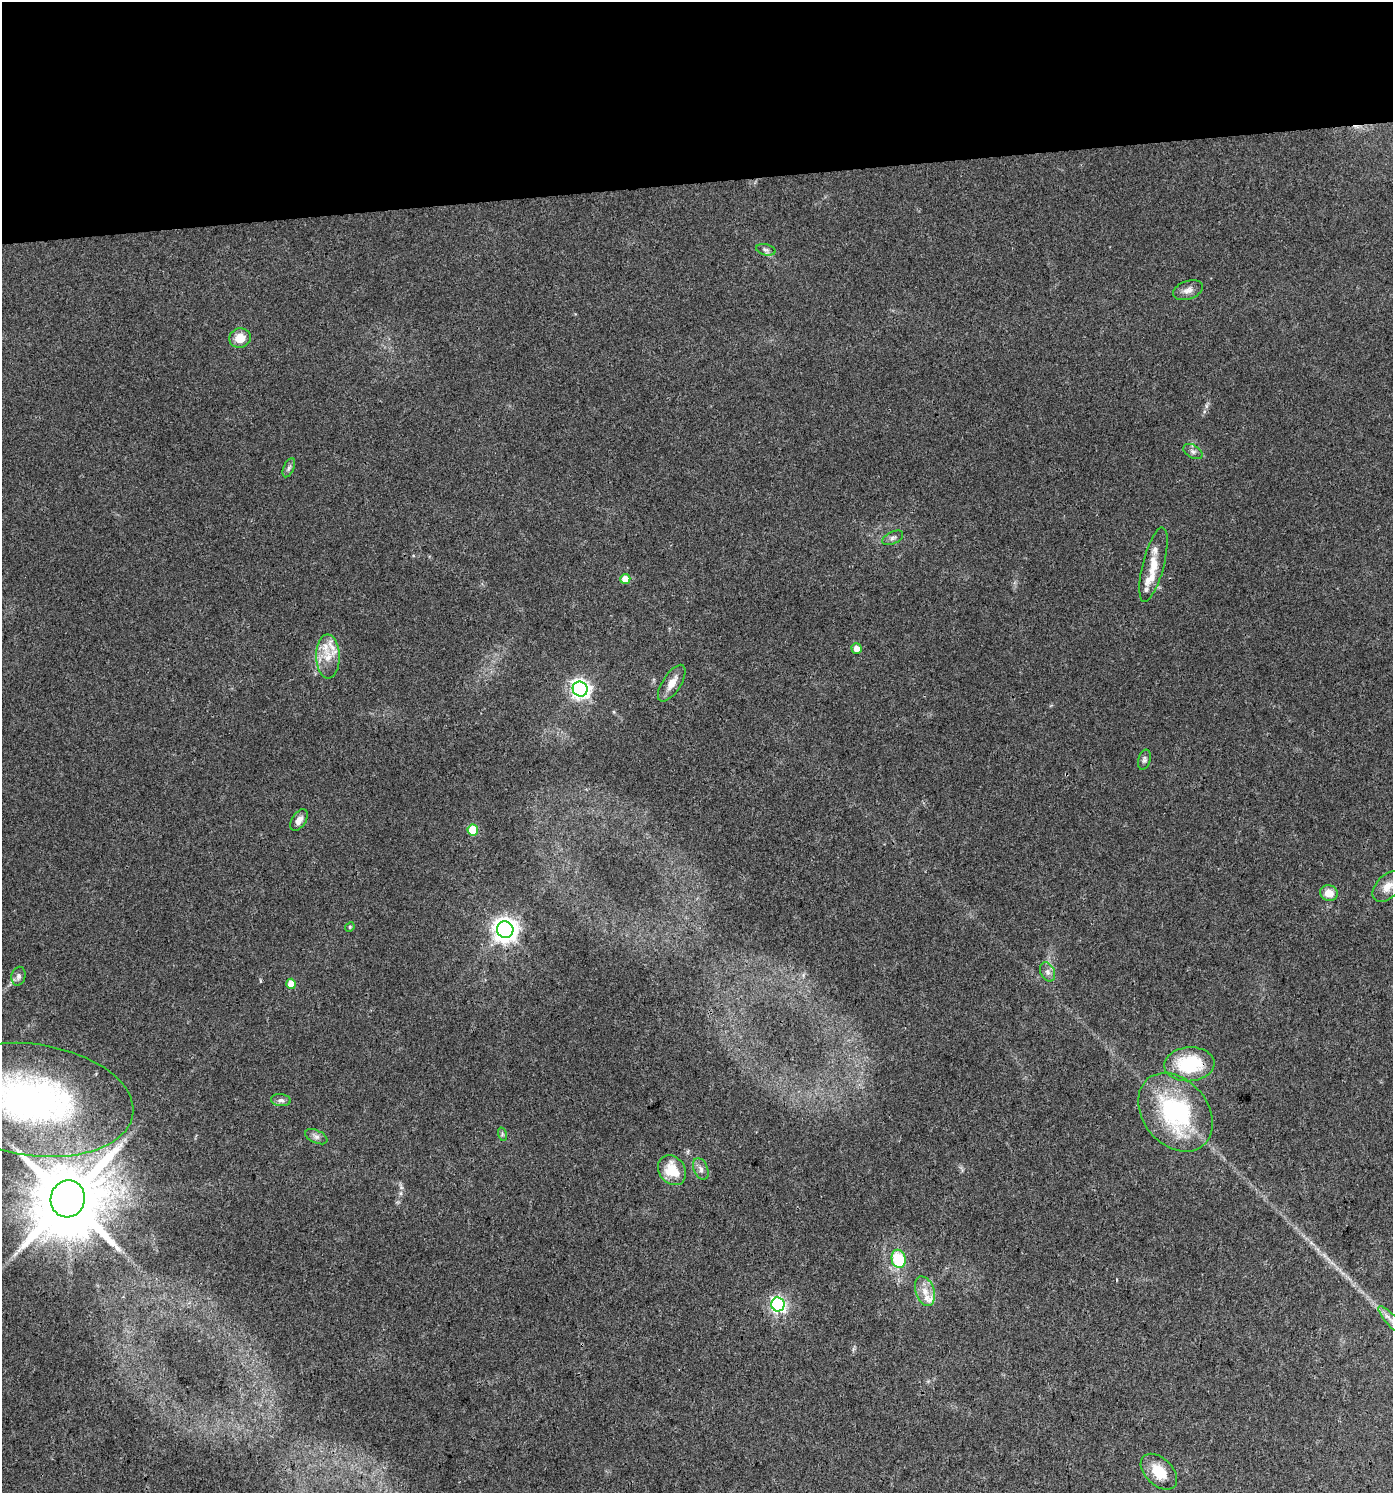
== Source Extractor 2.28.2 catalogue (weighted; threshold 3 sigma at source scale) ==
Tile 2 of 3 x 3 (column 2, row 1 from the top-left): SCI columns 1435-2825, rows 2982-4472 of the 4218 x 4472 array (HDU 1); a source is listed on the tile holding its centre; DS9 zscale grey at full resolution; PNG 1395 x 1495 px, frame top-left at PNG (2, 2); each listed source drawn as its Kron ellipse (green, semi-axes under 4 px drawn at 4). Shown black and unused: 12% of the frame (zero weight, under 3 of 4 exposures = <1% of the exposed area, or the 3 px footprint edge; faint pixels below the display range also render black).
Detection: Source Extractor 2.28.2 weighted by HDU 2 'WHT'; one run over the whole footprint, this tile lists its part. Background 0.0306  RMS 0.0039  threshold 0.0176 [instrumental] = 3 sigma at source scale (4.5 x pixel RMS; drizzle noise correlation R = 1.50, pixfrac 1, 0.0396/0.0396 arcsec/px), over >= 5 px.
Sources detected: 44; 1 cosmic-ray / hot-pixel residue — neither listed nor drawn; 7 inside a brighter listed object's ellipse — not listed separately; the other 36 listed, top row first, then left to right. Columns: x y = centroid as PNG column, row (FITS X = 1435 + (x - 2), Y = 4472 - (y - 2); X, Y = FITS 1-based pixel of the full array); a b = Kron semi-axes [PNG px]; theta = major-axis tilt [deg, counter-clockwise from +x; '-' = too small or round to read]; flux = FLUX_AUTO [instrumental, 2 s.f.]
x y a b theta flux
766 250 10 5 -14 1.2
1188 290 15 9 19 2.6
240 338 11 9 14 5.8
1193 451 10 6 -30 1.4
289 468 10 5 65 1.1
893 538 11 6 25 1.4
1153 565 38 10 76 7.9
625 579 5 5 - 6.1
856 648 5 5 - 3.2
328 657 22 12 -89 6.6
672 683 21 9 57 4.4
580 689 7 7 - 180
1144 760 10 6 75 1.1
299 820 12 7 57 2.5
473 830 5 5 - 12
1388 887 18 11 47 4.3
1329 893 9 8 - 4.5
350 927 5 4 - 0.49
505 930 8 8 - 360
1048 972 10 7 -64 1.7
18 976 9 7 79 1.5
291 984 5 5 - 6.6
1189 1064 25 17 4 22
33 1100 101 55 -9 150
281 1100 10 6 -6 1.3
1175 1112 43 32 -50 48
502 1134 7 4 -73 0.68
316 1137 12 6 -24 1.5
701 1169 11 7 -69 1.8
672 1170 16 13 -54 9.7
68 1199 18 17 - 4700
899 1259 9 7 -78 20
925 1291 15 9 -71 4.3
778 1304 7 6 - 93
1392 1321 20 5 -47 3.3
1159 1472 21 13 -44 9.7
Isophote crosses this tile's border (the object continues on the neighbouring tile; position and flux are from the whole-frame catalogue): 2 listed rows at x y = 33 1100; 1392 1321